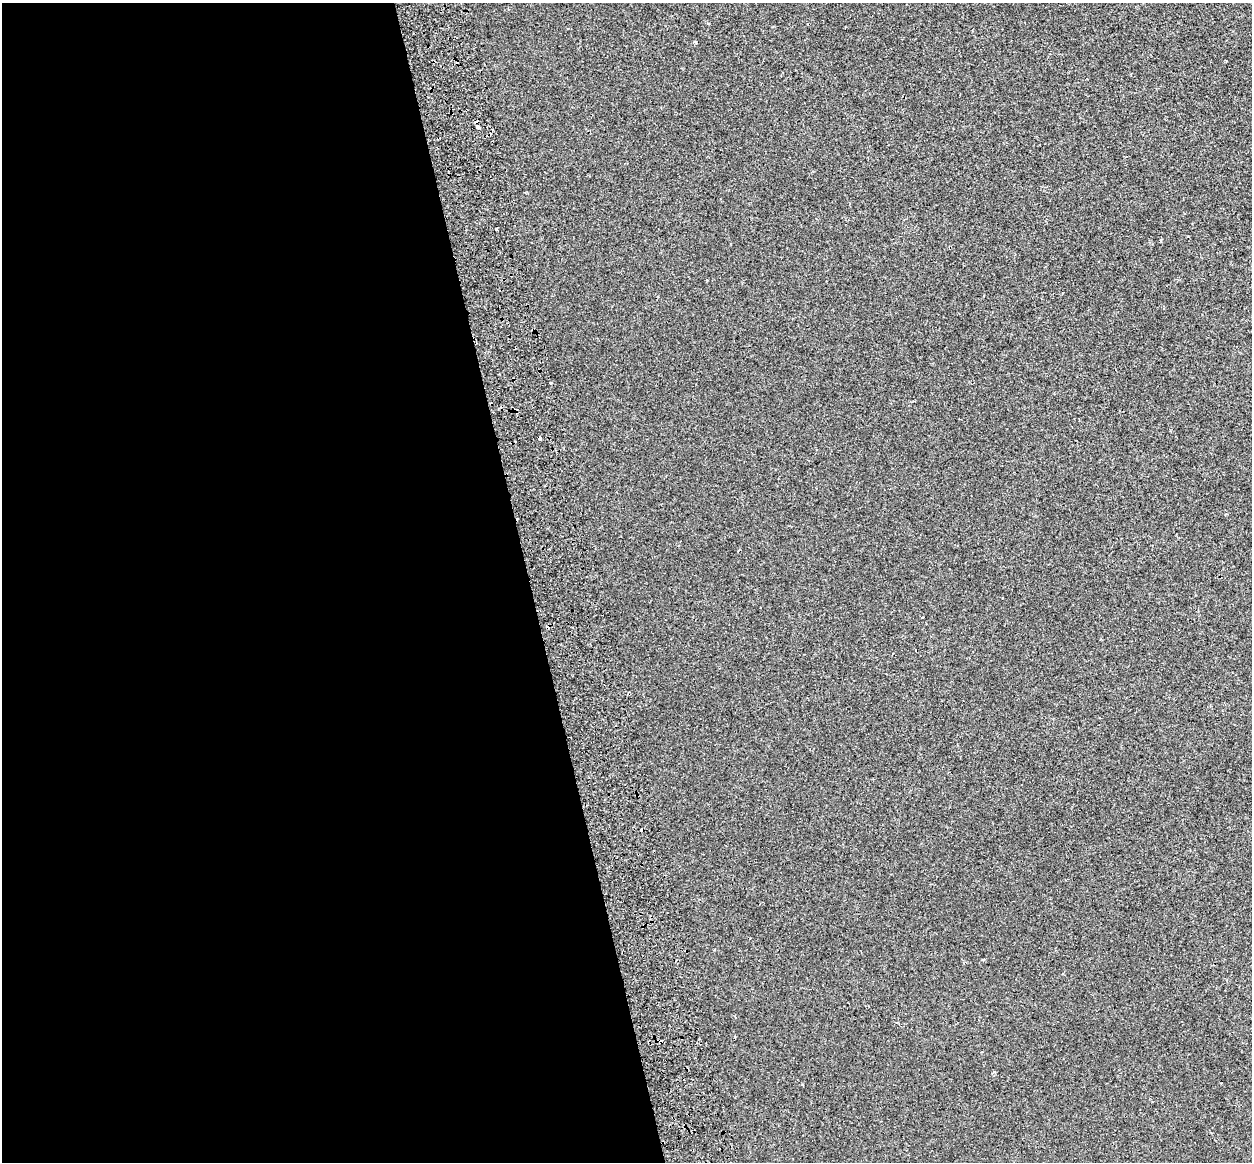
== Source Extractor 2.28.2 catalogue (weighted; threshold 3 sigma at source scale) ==
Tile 9 of 4 x 4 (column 1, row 3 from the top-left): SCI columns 88-1337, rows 1337-2496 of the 5171 x 4948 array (HDU 1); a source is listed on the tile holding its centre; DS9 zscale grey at full resolution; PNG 1254 x 1164 px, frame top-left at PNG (2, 3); no overlay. Shown black and unused: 42% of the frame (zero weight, under 2 of 3 exposures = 7% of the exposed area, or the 3 px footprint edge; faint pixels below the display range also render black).
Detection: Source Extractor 2.28.2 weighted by HDU 2 'WHT'; one run over the whole footprint, this tile lists its part. Background -4.26e-04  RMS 0.0045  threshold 0.0203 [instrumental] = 3 sigma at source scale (4.5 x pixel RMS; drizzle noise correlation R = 1.50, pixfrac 1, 0.0396/0.0396 arcsec/px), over >= 5 px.
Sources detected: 11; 4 cosmic-ray / hot-pixel residue — not listed; the other 7 listed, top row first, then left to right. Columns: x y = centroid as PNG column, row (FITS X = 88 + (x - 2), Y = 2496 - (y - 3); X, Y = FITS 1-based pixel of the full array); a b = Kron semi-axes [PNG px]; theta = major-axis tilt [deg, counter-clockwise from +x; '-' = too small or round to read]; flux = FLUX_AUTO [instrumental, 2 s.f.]
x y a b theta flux
707 23 4 3 - 0.43
695 42 4 3 - 0.63
477 127 3 3 - 5
496 229 3 3 - 0.68
539 438 4 3 - 1.7
922 617 3 3 - 0.74
983 960 3 3 - 0.86